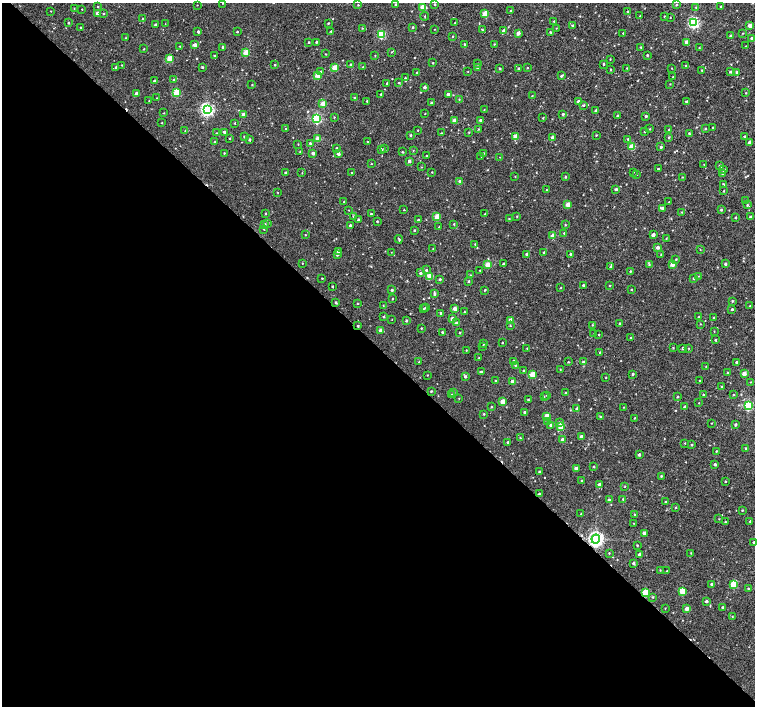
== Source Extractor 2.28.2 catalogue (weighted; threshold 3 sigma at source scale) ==
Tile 14 of 4 x 4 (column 2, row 4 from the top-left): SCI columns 1506-3010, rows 161-1568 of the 6029 x 6020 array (HDU 1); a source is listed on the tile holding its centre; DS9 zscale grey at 2 x 2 block average (1 PNG px = mean of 2 x 2 image px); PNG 757 x 708 px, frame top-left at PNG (2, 3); each listed source drawn as its Kron ellipse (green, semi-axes under 4 px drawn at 4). Shown black and unused: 51% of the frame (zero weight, under 3 of 4 exposures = <1% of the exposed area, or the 3 px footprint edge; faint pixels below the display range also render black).
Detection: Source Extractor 2.28.2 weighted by HDU 2 'WHT'; one run over the whole footprint, this tile lists its part. Background 0.00241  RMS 0.0021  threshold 0.00944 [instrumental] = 3 sigma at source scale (4.5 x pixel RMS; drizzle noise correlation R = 1.50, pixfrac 1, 0.0396/0.0396 arcsec/px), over >= 5 px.
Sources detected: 431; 4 cosmic-ray / hot-pixel residue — neither listed nor drawn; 1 inside a brighter listed object's ellipse — not listed separately; the other 426 listed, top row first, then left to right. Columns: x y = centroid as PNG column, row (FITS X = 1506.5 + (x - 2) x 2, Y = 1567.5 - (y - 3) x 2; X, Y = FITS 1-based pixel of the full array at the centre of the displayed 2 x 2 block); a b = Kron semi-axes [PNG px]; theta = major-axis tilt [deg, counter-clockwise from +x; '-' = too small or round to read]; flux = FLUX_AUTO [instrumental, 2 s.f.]
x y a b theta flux
223 3 2 2 - 0.19
396 4 2 2 - 0.4
435 4 2 2 - 0.41
676 4 3 2 - 0.32
197 5 2 2 - 0.15
358 5 2 2 - 0.29
721 6 2 2 - 0.35
98 7 2 2 - 0.27
423 7 3 2 - 7.6
74 8 2 2 - 0.18
696 8 2 2 - 0.26
82 9 2 2 - 0.21
51 11 2 2 - 0.23
511 11 2 2 - 0.39
627 12 3 2 - 0.38
97 13 2 2 - 3.4
104 13 2 2 - 0.31
485 13 3 2 - 5.9
425 16 4 2 - 0.26
640 16 2 2 - 0.35
665 16 2 2 - 0.33
670 18 2 2 - 0.17
143 19 3 2 - 0.6
554 21 2 2 - 0.28
69 23 2 2 - 0.47
328 23 2 2 - 0.38
455 23 2 2 - 0.3
694 23 3 3 - 57
165 24 2 2 - 0.14
155 25 2 2 - 0.75
573 25 3 2 - 0.37
750 25 3 3 - 2.2
80 27 2 2 - 0.29
413 27 2 2 - 0.49
362 28 2 2 - 0.25
556 28 2 2 - 0.18
434 29 2 2 - 0.17
482 30 3 2 - 0.26
331 31 2 2 - 0.36
504 31 3 3 - 1.8
198 32 2 2 - 0.96
237 32 2 2 - 0.39
550 32 2 2 - 0.39
518 33 3 2 - 2.3
623 33 2 2 - 0.26
743 33 2 2 - 0.23
381 34 3 3 - 28
453 36 3 2 - 0.32
730 36 3 2 - 0.4
125 38 2 2 - 0.24
752 38 2 2 - 0.53
309 42 2 2 - 0.41
316 42 2 2 - 0.48
687 42 3 2 - 2.2
464 44 2 2 - 0.35
494 44 2 2 - 0.29
195 45 2 2 - 2.3
180 46 2 2 - 0.21
745 46 3 2 - 0.24
223 47 3 2 - 0.68
641 47 2 2 - 0.34
699 48 2 2 - 0.26
144 49 2 2 - 0.3
391 52 3 2 - 0.22
246 53 3 3 - 10
326 54 2 2 - 0.27
647 55 3 2 - 0.46
214 56 2 2 - 0.36
375 56 3 2 - 0.22
170 59 3 2 - 12
610 59 2 2 - 0.26
433 63 2 2 - 0.3
478 64 2 2 - 0.46
604 64 2 2 - 0.45
122 65 2 2 - 0.21
275 65 2 2 - 0.36
351 65 2 2 - 0.67
686 66 3 2 - 0.46
116 67 2 2 - 0.69
202 67 2 2 - 0.51
363 67 2 2 - 0.25
478 67 4 2 - 0.53
334 68 3 2 - 9.3
500 68 2 2 - 0.56
518 68 2 2 - 0.45
527 68 2 2 - 0.28
627 68 2 2 - 0.26
672 68 2 2 - 0.18
610 69 2 2 - 0.27
702 70 2 2 - 0.29
321 72 3 2 - 0.45
416 72 2 2 - 0.25
468 72 2 2 - 0.19
730 72 3 3 - 0.6
737 72 3 2 - 0.57
318 75 3 3 - 8.7
561 76 3 2 - 0.61
673 77 2 2 - 0.24
405 78 2 2 - 0.31
174 80 3 3 - 0.98
154 81 2 2 - 0.74
387 83 2 2 - 0.43
399 83 3 3 - 0.36
252 84 2 2 - 0.27
670 84 2 2 - 0.22
425 87 2 2 - 1.2
177 92 3 3 - 16
746 93 2 2 - 0.21
136 94 3 3 - 2.9
381 94 2 2 - 0.29
448 94 2 2 - 1.3
532 96 3 2 - 0.21
157 98 2 2 - 0.23
354 98 2 2 - 0.33
459 99 2 2 - 0.25
149 101 2 2 - 0.19
367 101 2 2 - 0.36
579 101 3 3 - 1.7
686 102 2 2 - 0.71
431 103 3 2 - 0.51
323 104 3 2 - 5.9
583 105 3 2 - 0.38
207 110 4 3 - 94
484 110 2 2 - 0.23
596 110 2 2 - 0.9
164 113 2 2 - 0.2
425 114 2 2 - 0.19
563 114 2 2 - 0.71
243 115 2 2 - 2.8
617 116 2 2 - 0.44
646 116 2 2 - 0.69
334 117 2 2 - 0.24
317 118 3 3 - 42
543 118 3 2 - 0.28
480 120 2 2 - 0.82
454 121 2 2 - 3.8
162 123 2 2 - 0.2
234 123 2 2 - 0.29
713 128 2 2 - 0.51
286 129 2 2 - 0.47
479 129 2 2 - 0.28
650 129 2 2 - 0.27
669 129 2 2 - 0.33
705 129 3 2 - 0.36
418 130 2 2 - 0.23
185 131 3 2 - 0.23
224 132 2 2 - 1.1
469 132 3 2 - 0.27
644 132 2 2 - 0.26
216 133 2 2 - 0.26
441 133 2 2 - 0.25
689 133 2 2 - 0.39
410 135 2 2 - 0.43
596 135 2 2 - 0.33
744 136 2 2 - 0.39
244 137 2 2 - 0.5
515 137 3 2 - 7
669 137 3 2 - 0.45
230 138 2 2 - 0.28
552 138 2 2 - 2.6
318 139 3 2 - 4.4
628 139 2 2 - 0.37
249 140 2 2 - 0.67
215 142 2 2 - 0.25
367 142 2 2 - 0.31
749 142 3 2 - 1.2
310 143 3 2 - 0.61
298 144 2 2 - 0.24
632 147 3 3 - 8.6
661 147 2 2 - 0.68
337 148 2 2 - 0.41
381 149 3 2 - 0.58
384 149 2 2 - 0.35
413 150 2 2 - 0.21
300 151 2 2 - 0.27
402 152 3 2 - 0.4
224 153 2 2 - 0.29
313 153 3 2 - 1.6
483 153 3 2 - 0.39
338 154 2 2 - 1.8
427 156 2 2 - 0.33
481 156 2 2 - 0.23
500 157 2 2 - 0.14
409 161 2 2 - 1.5
371 164 2 2 - 0.2
704 164 2 2 - 0.18
720 166 2 2 - 1.3
421 167 3 2 - 0.2
658 169 2 2 - 0.47
723 170 3 2 - 0.81
432 172 2 2 - 0.24
633 172 2 2 - 0.21
285 173 2 2 - 0.41
302 173 2 2 - 0.17
352 173 2 2 - 0.48
722 173 2 2 - 0.25
636 174 2 2 - 0.3
515 176 2 2 - 0.23
565 177 3 2 - 0.41
682 177 2 2 - 0.23
460 181 3 2 - 1.9
723 184 3 2 - 0.37
616 189 3 2 - 0.9
546 190 2 2 - 0.26
724 191 2 2 - 0.3
277 192 3 2 - 0.18
745 201 2 2 - 0.17
344 202 2 2 - 0.38
669 202 2 2 - 0.15
568 205 2 2 - 4.4
747 205 3 2 - 0.46
662 208 3 2 - 0.94
349 210 2 2 - 0.16
404 210 2 2 - 0.24
721 210 3 2 - 0.53
682 212 3 2 - 0.28
265 213 3 2 - 0.25
371 214 2 2 - 0.44
485 214 2 2 - 0.28
353 216 3 2 - 0.28
517 216 3 2 - 0.27
437 217 3 2 - 7.7
735 217 2 2 - 0.5
750 217 2 2 - 0.92
509 219 2 2 - 0.22
358 220 2 2 - 0.95
418 220 2 2 - 0.64
377 221 2 2 - 0.35
268 223 3 2 - 0.37
265 224 3 2 - 0.58
454 224 2 2 - 0.37
565 225 2 2 - 0.3
350 226 2 2 - 1.1
439 227 2 2 - 0.32
264 229 2 2 - 0.24
415 230 2 2 - 0.43
564 233 3 2 - 0.45
305 235 2 2 - 0.29
653 235 3 2 - 1.8
553 236 2 2 - 4
399 239 4 2 - 0.5
666 239 3 2 - 0.23
475 244 2 2 - 0.28
658 247 3 3 - 1.3
433 249 2 2 - 0.18
700 250 2 2 - 0.2
339 251 3 3 - 1.8
391 252 2 2 - 0.14
544 252 2 2 - 0.42
526 254 2 2 - 0.55
570 254 2 2 - 0.44
661 254 2 2 - 0.34
337 255 3 2 - 0.82
676 259 2 2 - 0.29
302 263 2 2 - 0.21
503 264 2 2 - 0.59
672 264 3 2 - 5.2
725 264 2 2 - 0.77
487 265 3 2 - 7.9
649 265 3 2 - 0.33
611 267 3 3 - 0.96
426 270 2 2 - 0.66
480 270 2 2 - 0.22
630 271 2 2 - 0.34
420 273 2 2 - 0.66
470 275 2 2 - 0.21
430 276 3 3 - 8
698 276 2 2 - 0.19
322 278 2 2 - 0.3
694 278 3 2 - 0.5
440 279 2 2 - 0.69
469 281 2 2 - 0.46
583 285 2 2 - 0.69
332 286 2 2 - 0.4
610 286 3 2 - 0.32
561 288 2 2 - 0.23
392 290 2 2 - 0.69
485 290 3 2 - 0.28
631 290 2 2 - 0.38
435 294 3 2 - 0.68
393 299 2 2 - 0.25
732 301 3 3 - 0.4
336 303 3 2 - 0.6
357 304 2 2 - 0.27
383 306 2 2 - 0.18
750 306 2 2 - 0.25
426 308 2 2 - 0.3
424 309 2 2 - 0.32
455 309 3 2 - 3.3
732 309 2 2 - 0.55
464 312 2 2 - 0.19
441 313 3 2 - 1.5
384 317 2 2 - 0.4
699 317 2 2 - 0.29
714 318 2 2 - 0.39
452 319 2 2 - 2.2
392 320 2 2 - 0.16
406 321 2 2 - 0.6
510 321 3 2 - 4.9
456 323 3 2 - 1.1
620 324 2 2 - 0.37
700 324 3 2 - 0.2
592 325 2 2 - 0.28
358 326 2 2 - 0.54
510 326 3 2 - 0.26
421 328 2 2 - 0.31
381 330 2 2 - 4.1
714 331 2 2 - 0.18
442 332 3 2 - 0.5
460 333 2 2 - 0.41
594 334 3 2 - 0.31
599 334 2 2 - 0.33
630 337 3 2 - 0.23
715 340 3 2 - 0.39
502 343 2 2 - 0.31
484 344 2 2 - 0.37
482 346 2 2 - 0.22
527 348 2 2 - 0.24
673 348 3 2 - 0.31
683 348 3 2 - 0.54
689 348 2 2 - 0.2
466 350 2 2 - 0.19
599 352 2 2 - 0.26
479 357 2 2 - 0.18
514 361 2 2 - 0.74
419 362 2 2 - 0.19
568 362 2 2 - 0.28
584 362 4 2 - 1.1
737 362 3 2 - 0.78
515 365 2 2 - 0.3
706 366 2 2 - 0.19
560 369 2 2 - 0.25
524 371 2 2 - 0.34
481 372 3 2 - 0.85
728 373 2 2 - 0.33
633 374 3 2 - 0.73
744 374 3 2 - 4
427 375 2 2 - 0.25
532 375 3 3 - 8.8
465 377 3 2 - 0.89
606 378 2 2 - 0.22
495 381 2 2 - 0.29
512 381 2 2 - 2.2
700 381 3 2 - 0.37
751 382 2 2 - 0.19
722 387 2 2 - 0.48
431 391 2 2 - 0.37
454 392 3 2 - 0.43
566 393 2 2 - 0.73
703 394 3 2 - 0.36
452 395 2 2 - 0.32
547 395 3 2 - 0.36
734 395 2 2 - 0.31
544 396 2 2 - 0.19
678 397 2 2 - 0.52
459 398 2 2 - 0.19
528 400 2 2 - 0.38
502 401 3 2 - 5
699 403 2 2 - 0.19
748 405 3 3 - 42
491 407 2 2 - 0.33
624 407 3 2 - 0.19
685 407 2 2 - 1.2
577 409 2 2 - 1.3
525 412 2 2 - 0.85
484 414 2 2 - 0.35
547 416 3 2 - 4.9
600 417 3 2 - 0.36
634 418 2 2 - 0.27
548 422 3 3 - 0.49
559 422 3 2 - 0.41
712 423 2 2 - 0.23
551 425 3 3 - 0.74
736 425 2 2 - 0.81
561 427 3 3 - 11
581 436 3 2 - 1.3
520 438 2 2 - 0.26
562 440 3 3 - 1.2
508 442 3 2 - 0.92
685 443 2 2 - 0.22
692 445 3 2 - 0.34
745 448 2 2 - 0.31
716 451 2 2 - 0.29
639 455 3 2 - 0.87
715 464 2 2 - 0.83
594 467 3 2 - 0.38
576 468 3 2 - 1.7
539 472 2 2 - 0.49
661 476 3 2 - 0.35
581 480 2 2 - 0.25
725 482 2 2 - 0.3
599 484 2 2 - 1.3
625 487 2 2 - 0.27
539 494 2 2 - 0.5
623 499 2 2 - 0.29
609 500 3 3 - 0.45
666 502 2 2 - 0.51
675 508 2 2 - 0.26
742 510 2 2 - 0.37
581 514 2 2 - 0.22
635 515 2 2 - 0.19
719 519 2 2 - 0.24
750 521 2 2 - 0.27
725 522 2 2 - 0.33
634 523 2 2 - 0.18
644 533 3 2 - 1.7
596 539 4 4 - 150
754 542 2 2 - 0.47
637 545 2 2 - 0.33
609 553 2 2 - 0.27
691 553 2 2 - 0.24
639 554 3 2 - 0.95
633 563 2 2 - 0.81
660 570 2 2 - 0.27
667 571 2 2 - 0.28
712 584 2 2 - 0.89
734 584 3 3 - 14
748 589 3 2 - 0.31
682 591 3 3 - 10
646 593 3 3 - 14
652 597 3 2 - 0.34
706 601 3 2 - 0.91
722 607 2 2 - 0.48
665 608 2 2 - 0.21
687 609 3 3 - 2.4
732 617 2 2 - 0.2
Overlapping masked pixels (flux is a lower limit): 3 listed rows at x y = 358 326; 596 539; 646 593
Isophote crosses this tile's border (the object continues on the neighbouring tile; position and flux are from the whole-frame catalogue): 1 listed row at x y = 754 542
Diffuse or blended objects may show on this block-average render without a row.